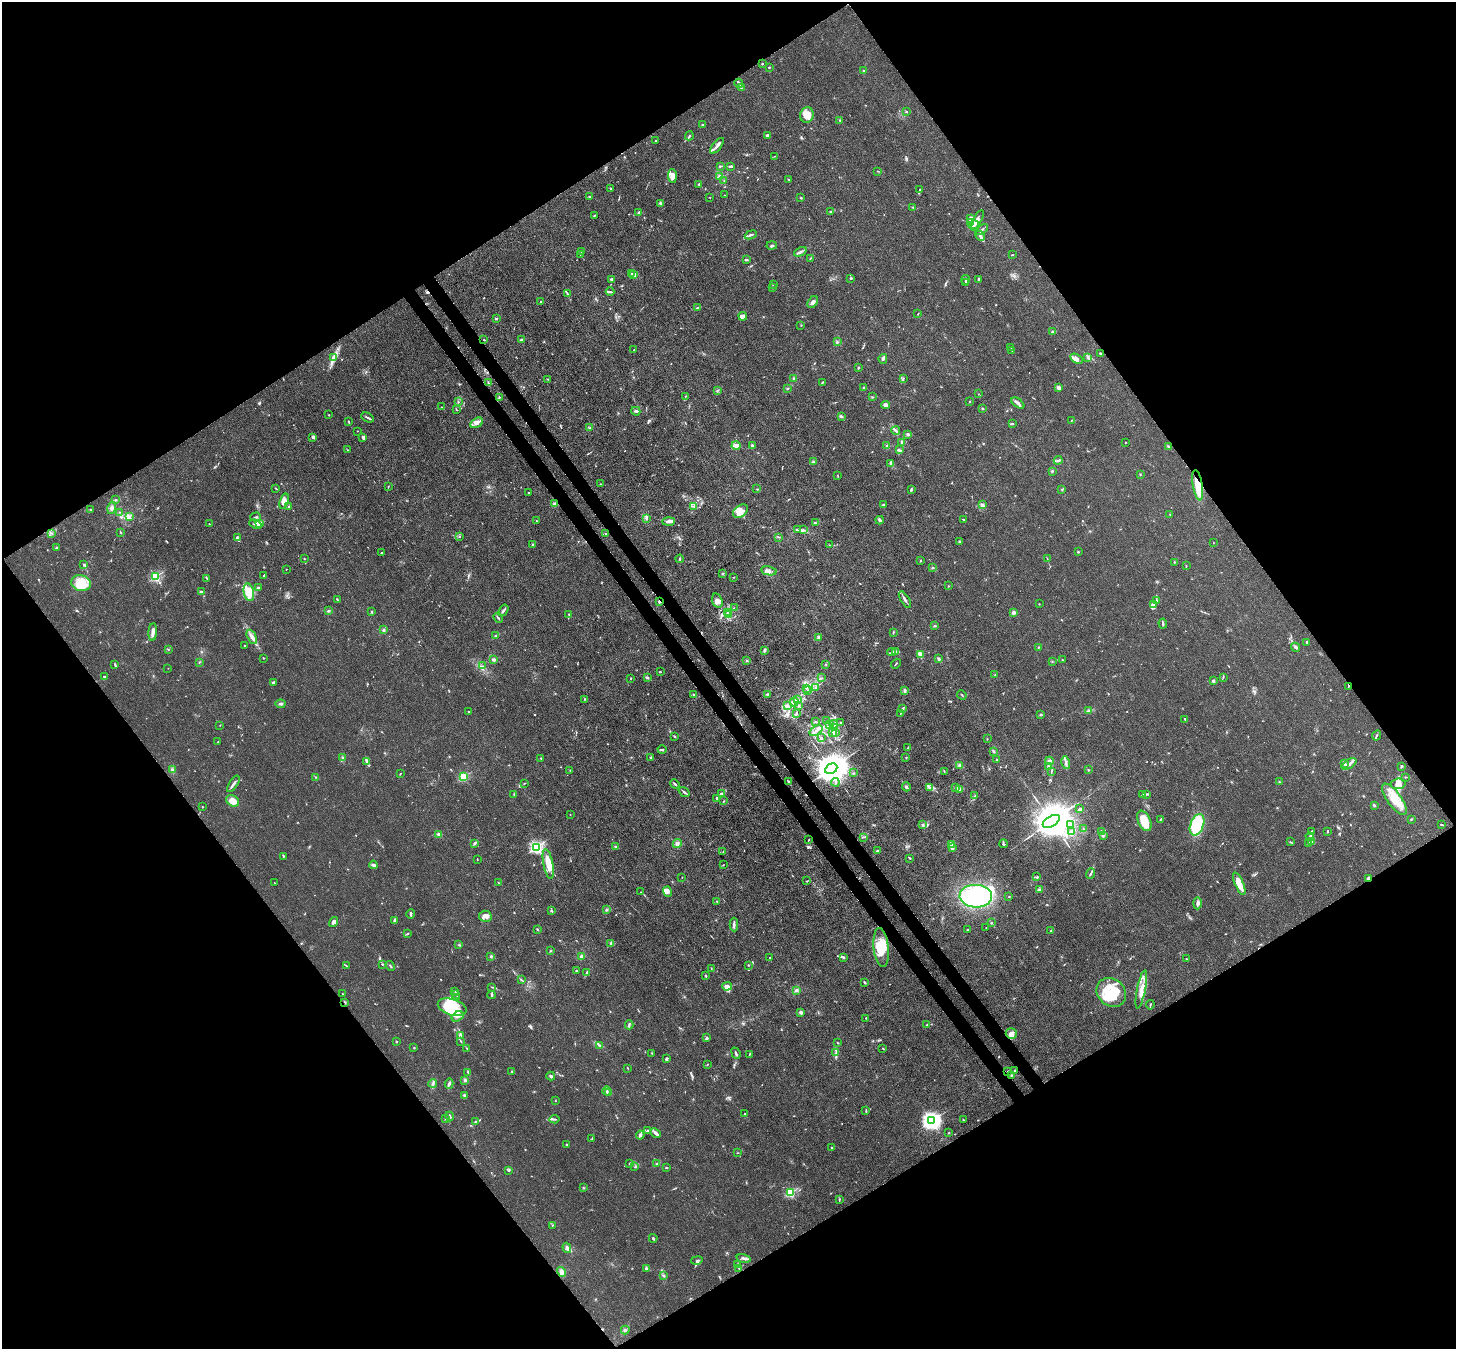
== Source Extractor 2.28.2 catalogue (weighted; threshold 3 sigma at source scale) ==
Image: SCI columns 78-5890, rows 346-5731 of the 5970 x 5942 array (HDU 1 of 3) = the unmasked area's bounding box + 8 px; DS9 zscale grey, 4 x 4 block average (1 PNG px = mean of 4 x 4 image px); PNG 1458 x 1351 px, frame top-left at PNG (2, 2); each listed source drawn as its Kron ellipse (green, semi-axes under 4 px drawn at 4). Shown black and unused: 50% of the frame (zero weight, under 3 of 4 exposures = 7% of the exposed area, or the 3 px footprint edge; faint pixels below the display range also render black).
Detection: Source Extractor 2.28.2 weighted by HDU 2 'WHT'. Background 0.021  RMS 0.0029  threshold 0.0129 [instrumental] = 3 sigma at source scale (4.5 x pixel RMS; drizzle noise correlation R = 1.50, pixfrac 1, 0.05/0.05 arcsec/px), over >= 5 px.
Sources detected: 881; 3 too faint to see at this stretch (4 x 4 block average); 8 inside a brighter object's white glare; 10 cosmic-ray / hot-pixel residue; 2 long thin detections or spike segments (spike, bleed or trail) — neither listed nor drawn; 22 coinciding with a brighter row at this scale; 89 inside a brighter listed object's ellipse — not listed separately; of the other 747, all 500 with FLUX_AUTO >= 0.793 (the completeness limit of this list) listed and drawn (247 fainter detections not listed), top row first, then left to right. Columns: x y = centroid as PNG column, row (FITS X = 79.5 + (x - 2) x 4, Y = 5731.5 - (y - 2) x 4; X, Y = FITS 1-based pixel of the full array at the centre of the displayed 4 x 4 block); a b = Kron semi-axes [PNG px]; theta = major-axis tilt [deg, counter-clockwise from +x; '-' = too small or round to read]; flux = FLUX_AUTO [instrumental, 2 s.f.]
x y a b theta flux
762 64 2 2 - 1.8
769 67 2 2 - 2.6
863 71 2 2 - 0.86
739 83 4 2 - 2.3
741 88 2 2 - 1.2
906 111 2 2 - 1
807 115 8 6 78 13
840 120 2 2 - 1.3
702 125 2 2 - 1.4
689 136 4 2 - 1.4
767 136 3 3 - 4.7
656 141 2 2 - 0.79
717 146 9 2 51 8.4
775 156 2 2 - 0.82
720 166 3 2 - 3.4
731 166 3 2 - 4.8
878 171 2 2 - 1
672 176 7 3 -86 16
720 177 4 3 - 4.3
788 179 2 2 - 1
724 181 2 2 - 1.2
699 184 2 2 - 2.4
610 189 2 2 - 2.4
919 190 3 2 - 1.3
724 195 2 2 - 0.81
589 197 3 2 - 1.8
710 197 2 2 - 0.99
801 198 2 2 - 0.97
661 203 3 2 - 2.4
913 208 2 2 - 1.1
830 211 3 2 - 1.4
639 213 3 2 - 4.1
594 216 2 2 - 1.9
971 218 3 2 - 13
977 220 11 3 62 8.5
970 223 3 3 - 4.1
974 225 5 2 - 8.6
982 229 7 2 36 4.2
751 235 6 2 22 3.7
980 236 6 3 -43 4.3
772 245 5 2 - 2.9
581 251 3 2 - 0.92
800 252 7 2 26 4.7
580 255 2 2 - 0.98
1012 255 4 2 - 0.86
810 258 2 2 - 0.8
746 260 3 2 - 2.1
631 273 2 2 - 1.1
634 275 3 2 - 14
850 278 3 2 - 2
611 279 3 2 - 1.6
978 279 4 2 - 1.6
966 280 5 2 - 2.1
966 283 3 2 - 2.3
773 284 2 2 - 0.87
773 288 2 2 - 1.1
610 292 4 2 - 1.9
567 294 4 2 - 2.1
541 302 2 2 - 6.9
813 302 6 4 57 6.1
697 307 3 2 - 1.9
918 314 2 2 - 1.1
743 316 4 3 - 9.5
496 318 2 2 - 2.6
801 325 2 2 - 0.93
1052 332 4 2 - 2.7
484 340 2 2 - 2.7
521 340 2 2 - 2.6
837 342 3 2 - 1.8
1011 347 2 2 - 0.92
634 350 2 2 - 0.87
1012 350 2 2 - 1.1
1100 353 3 2 - 2.9
334 357 3 2 - 3.5
1088 357 4 2 - 2.9
883 359 5 3 - 4
1077 359 7 3 -31 7
859 367 2 2 - 1.4
794 378 2 2 - 1.8
548 379 3 2 - 1.3
903 379 3 2 - 1.7
822 382 4 2 - 1.8
488 383 4 2 - 2.1
864 387 2 2 - 0.83
1058 387 3 3 - 5
788 388 3 2 - 1.6
717 390 3 2 - 1.3
978 394 2 2 - 0.81
685 396 2 2 - 1
499 397 2 2 - 1.3
872 397 2 2 - 1
970 401 2 2 - 1.1
458 402 3 2 - 1.4
1018 403 7 2 -38 5.6
886 405 4 3 - 7.4
441 407 2 2 - 1.3
982 408 2 2 - 1.6
456 410 2 2 - 0.98
636 411 4 2 - 2.9
329 415 2 2 - 1.4
841 416 2 2 - 2.5
367 418 7 2 -28 3.3
1071 420 2 2 - 0.81
348 421 3 2 - 1.1
477 423 7 4 29 10
1012 423 2 2 - 1.3
590 428 3 2 - 1.5
357 431 2 2 - 2.1
896 431 4 2 - 3.2
908 434 4 3 - 2.8
312 437 3 3 - 2.4
363 437 3 3 - 3.9
902 442 3 2 - 2.5
1125 442 2 2 - 3
736 446 4 3 - 6.6
752 446 2 2 - 17
887 446 3 3 - 2.3
1168 447 3 2 - 1.7
347 450 2 2 - 0.95
899 450 2 2 - 1.7
1058 460 4 2 - 2.4
813 462 3 3 - 2.3
891 463 4 2 - 3.3
1052 471 3 2 - 1.7
1140 474 2 2 - 0.91
838 476 2 2 - 0.81
600 484 2 2 - 0.83
1198 485 15 5 -81 29
388 487 2 2 - 0.79
275 488 3 2 - 1.1
756 489 2 2 - 0.88
1062 489 3 2 - 1.1
911 490 4 2 - 2.2
528 493 2 2 - 3
116 500 4 2 - 1.6
284 501 8 4 72 12
554 504 4 3 - 3.5
883 504 2 2 - 1.2
982 505 3 3 - 3.4
289 506 3 2 - 1.5
694 507 3 2 - 1.2
112 508 6 4 74 5.9
91 510 2 2 - 2
740 511 8 5 36 11
120 512 2 2 - 0.95
1170 514 2 2 - 0.86
129 517 3 3 - 3
255 517 5 2 - 2.5
646 519 4 2 - 1.6
963 519 2 2 - 1.3
879 520 4 2 - 3
536 521 2 2 - 1.8
669 521 6 3 3 7
259 523 4 3 - 4.4
815 523 2 2 - 2
209 524 2 2 - 1
255 524 6 2 -22 3.5
797 529 3 2 - 1.7
803 530 2 2 - 1.3
120 532 2 2 - 1.5
52 533 3 2 - 1.1
606 533 4 2 - 1.4
460 537 2 2 - 1
778 537 3 2 - 1.1
237 538 4 2 - 3.1
960 541 2 2 - 1.6
1213 543 2 2 - 0.83
533 545 2 2 - 3.2
829 545 2 2 - 0.97
57 548 2 2 - 1.4
1078 552 2 2 - 1.4
381 553 2 2 - 2.5
304 558 2 2 - 0.97
680 559 4 2 - 1.7
1047 559 2 2 - 0.79
920 561 2 2 - 1.2
1174 562 2 2 - 0.97
84 565 3 2 - 2
1186 566 3 2 - 1
933 568 3 2 - 1.8
286 569 2 2 - 1
769 571 8 3 -10 8.5
723 574 2 2 - 1.6
264 576 2 2 - 2.3
155 577 2 2 - 190
733 577 2 2 - 0.85
207 578 3 2 - 0.99
81 583 10 8 -13 41
948 586 2 2 - 0.87
258 588 4 2 - 3
202 592 4 2 - 4.2
249 592 9 5 -78 33
337 600 2 2 - 1.2
905 600 9 2 -58 6
1156 600 3 2 - 1.7
659 601 3 2 - 2.5
717 601 7 5 -72 7.7
1039 604 2 2 - 0.88
1154 604 3 2 - 2.3
734 608 2 2 - 0.82
503 610 6 2 54 3.7
329 611 3 2 - 2.1
372 612 3 2 - 2
728 612 4 2 - 4.1
1013 613 2 2 - 27
569 614 2 2 - 1.9
728 615 2 2 - 1.1
498 618 5 2 - 1.8
1163 623 5 2 - 2.9
935 626 2 2 - 1.9
383 630 3 2 - 2.1
153 632 9 2 86 8.5
893 632 2 2 - 1.3
496 636 3 2 - 2.3
252 637 8 3 -62 6.6
818 637 3 3 - 2.5
1307 642 2 2 - 2.9
244 645 2 2 - 0.9
1038 647 2 2 - 1.2
1296 647 5 3 - 3.2
168 649 3 2 - 0.95
764 650 4 2 - 3.3
895 651 3 2 - 4.2
892 652 4 3 - 3.2
920 654 4 3 - 12
263 658 2 2 - 1.5
938 659 4 3 - 3.6
494 660 3 3 - 3.2
1062 660 2 2 - 1.6
747 661 3 2 - 1.3
1052 661 2 2 - 0.86
199 662 2 2 - 1.2
115 664 3 2 - 1.9
826 664 2 2 - 0.87
896 664 5 2 - 1.4
482 666 2 2 - 1.2
168 668 2 2 - 0.96
660 672 2 2 - 1.4
995 675 2 2 - 0.93
104 676 3 2 - 1.8
648 677 3 2 - 2
1223 677 3 2 - 1.4
821 678 3 2 - 1.3
631 679 2 2 - 1
1213 681 3 2 - 4
273 683 3 2 - 4
1348 686 3 2 - 1.2
806 688 2 2 - 1
816 688 2 2 - 1.1
904 690 4 2 - 2.9
808 691 2 2 - 1.5
694 694 3 2 - 1.7
767 694 3 2 - 2.1
962 695 5 2 - 1.4
584 699 2 2 - 0.8
798 699 3 2 - 1.2
794 702 4 2 - 4.6
281 704 5 2 - 3.7
787 705 3 3 - 3.5
798 706 3 2 - 1.5
903 708 3 2 - 1.8
1089 710 3 3 - 3
468 711 2 2 - 1.1
796 713 3 2 - 2.1
900 713 2 2 - 0.81
1041 715 2 2 - 2.3
1185 719 3 2 - 1.8
827 721 3 2 - 0.83
815 722 4 2 - 2.2
841 723 2 2 - 0.96
830 724 3 2 - 1.9
834 724 4 2 - 1.8
220 725 2 2 - 0.92
834 728 4 2 - 4.8
816 731 7 2 34 5.1
836 732 3 2 - 1
833 733 3 2 - 1.8
1377 735 5 2 - 2.4
674 736 3 2 - 1.5
821 738 3 3 - 2
987 739 2 2 - 0.82
218 742 2 2 - 0.87
907 748 2 2 - 0.82
662 749 4 2 - 2.7
993 751 3 2 - 2.3
343 757 3 2 - 1.7
651 757 2 2 - 1.2
541 758 2 2 - 1.6
906 758 2 2 - 0.94
997 760 2 2 - 3.2
367 761 4 2 - 4.3
1049 761 4 3 - 3.9
1066 762 6 2 -77 5.3
1344 764 2 2 - 5.7
1349 764 8 2 33 9.2
960 766 4 3 - 4.4
1402 766 2 2 - 3.7
1048 767 3 3 - 2.8
831 769 6 5 - 6400
172 770 3 3 - 2.5
570 770 2 2 - 0.81
1088 770 2 2 - 1.1
944 771 2 2 - 0.82
1051 771 3 2 - 1.3
854 773 2 2 - 1
400 774 3 2 - 0.97
315 777 2 2 - 1
463 777 2 2 - 120
1406 777 3 2 - 1.5
789 781 2 2 - 0.87
835 782 4 2 - 3.1
1279 782 2 2 - 1.2
524 783 2 2 - 0.84
233 784 9 2 56 5.1
675 784 5 2 - 3.3
1398 784 7 5 9 9.7
906 787 4 3 - 3.6
956 787 3 2 - 2
930 788 3 2 - 1.4
960 789 4 3 - 4
684 792 6 2 -36 3.7
722 793 4 3 - 2.4
514 794 2 2 - 1.3
1143 794 2 2 - 0.9
1146 794 3 2 - 1.6
974 796 2 2 - 1.3
716 798 2 2 - 5.4
1394 799 19 7 -54 30
233 801 7 5 -30 19
723 801 2 2 - 1.2
1374 805 3 2 - 2.2
202 807 2 2 - 0.92
1080 809 4 2 - 2.7
570 814 2 2 - 1.8
1411 819 2 2 - 1.4
1160 820 3 2 - 1.4
1051 821 9 5 31 11000
1144 821 11 6 -66 35
923 825 3 2 - 2
1071 825 3 2 - 1.5
1197 825 11 6 70 90
1441 825 4 2 - 1.4
1083 828 2 2 - 0.81
1101 831 3 2 - 1.8
1312 831 2 2 - 1.9
1327 831 3 2 - 1.2
1071 832 3 3 - 3.2
439 834 3 3 - 3.4
1103 836 3 2 - 1.8
864 837 3 2 - 1.5
1310 837 4 2 - 2.4
808 840 2 2 - 0.94
1311 841 3 2 - 2.1
1290 842 4 2 - 1
474 843 3 2 - 2.8
1309 843 3 2 - 2
677 844 4 4 - 4.7
951 844 3 2 - 3.1
1003 844 4 2 - 1.6
536 847 2 2 - 360
616 847 4 2 - 2.3
952 848 3 3 - 3.4
877 851 2 2 - 3.2
723 852 2 2 - 1.1
283 856 2 2 - 1.1
910 858 2 2 - 1.6
477 860 2 2 - 1
548 864 15 5 -79 30
373 865 4 2 - 4.8
723 865 2 2 - 0.93
1090 874 6 2 69 2.6
682 877 2 2 - 1.5
1037 877 3 2 - 1.7
1368 878 4 2 - 2.4
807 881 3 2 - 1.1
498 882 2 2 - 1.3
274 883 2 2 - 0.93
1239 884 12 4 -67 21
1039 889 3 3 - 2.6
641 892 2 2 - 0.82
667 892 5 3 - 8.8
976 896 16 11 -3 210
1009 896 2 2 - 0.9
717 901 2 2 - 1.2
1197 903 6 3 89 4.5
606 910 3 2 - 1.9
552 911 2 2 - 2.4
411 914 5 2 - 5.4
485 916 6 5 - 8.3
394 921 3 2 - 2.1
333 922 5 3 - 5.1
991 922 2 2 - 0.82
734 925 7 2 -89 4.7
986 928 2 2 - 1.4
537 929 3 2 - 1.5
967 929 2 2 - 1.9
1051 931 2 2 - 1.3
408 933 2 2 - 2
611 943 4 2 - 2.2
459 945 4 2 - 2
881 947 19 7 -84 43
550 951 2 2 - 1.3
491 956 2 2 - 2.1
581 956 3 3 - 3.6
843 957 4 2 - 2.2
770 958 2 2 - 1.3
1186 959 2 2 - 0.95
382 964 2 2 - 1.1
346 965 3 2 - 1
748 965 2 2 - 1.5
390 966 5 2 - 2.5
711 968 3 2 - 1.1
576 971 2 2 - 1.2
587 972 4 2 - 2.7
706 976 3 2 - 1.4
521 980 3 2 - 1.2
865 983 2 2 - 2.3
727 986 5 3 - 9
492 987 3 2 - 1.2
1141 989 19 3 79 16
796 990 3 3 - 3.5
455 991 3 2 - 1.2
1111 992 16 13 -42 59
342 994 2 2 - 0.93
455 995 3 2 - 1
492 995 4 2 - 5
457 997 2 2 - 0.91
345 1002 3 2 - 1.4
1150 1005 4 2 - 1.8
452 1007 15 8 -17 42
801 1012 4 3 - 3.4
457 1016 6 4 33 6.5
866 1018 2 2 - 2.6
629 1025 4 2 - 2.9
927 1025 2 2 - 0.93
1011 1034 5 5 - 13
460 1035 4 2 - 2.7
707 1038 3 3 - 1.9
461 1041 2 2 - 1.4
396 1042 2 2 - 2.8
838 1043 2 2 - 1.3
600 1045 3 2 - 2.3
414 1048 2 2 - 1.2
467 1048 3 2 - 1.4
883 1049 2 2 - 1.4
651 1053 2 2 - 0.82
736 1053 6 2 -68 3.4
836 1053 4 2 - 1.9
749 1054 3 2 - 1.2
666 1059 4 2 - 2.6
708 1064 2 2 - 0.8
628 1068 3 2 - 1.1
1015 1070 3 2 - 1.8
512 1071 2 2 - 1
1008 1071 3 2 - 0.97
468 1072 3 2 - 1.9
1011 1075 3 2 - 1.7
551 1076 4 3 - 3.1
465 1080 3 2 - 2.4
433 1083 4 3 - 3
449 1084 5 2 - 4.1
607 1091 4 2 - 2.8
609 1093 3 2 - 1.3
464 1095 3 3 - 2.3
555 1100 2 2 - 0.84
866 1111 4 2 - 1.4
745 1114 3 3 - 1.8
449 1116 5 2 - 5.3
445 1119 2 2 - 1
554 1119 5 2 - 2.4
963 1120 3 2 - 1.1
931 1121 4 3 - 630
476 1122 3 2 - 1.2
647 1130 3 2 - 1.9
656 1133 6 2 -40 7.9
949 1133 3 2 - 1
640 1135 4 3 - 3.6
592 1138 3 2 - 1.1
566 1144 2 2 - 1.1
831 1148 2 2 - 3.2
737 1153 2 2 - 0.81
629 1163 2 2 - 1.5
657 1164 3 2 - 2.3
635 1167 3 2 - 1
666 1168 3 2 - 1.7
508 1170 3 2 - 1.6
583 1188 2 2 - 1.5
790 1193 2 2 - 170
839 1199 2 2 - 1.1
552 1226 2 2 - 0.81
653 1238 4 2 - 2.8
567 1248 5 4 - 5.8
744 1258 7 3 -13 4.1
697 1260 6 2 13 2.6
737 1265 2 2 - 2.1
739 1268 3 2 - 1.6
646 1269 3 2 - 2.6
561 1272 5 4 - 6.9
663 1275 3 2 - 1.7
625 1330 4 2 - 1.9
Overlapping masked pixels (flux is a lower limit): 4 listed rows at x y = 1198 485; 659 601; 1348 686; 1368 878
Diffuse or blended objects may show on this block-average render without a row.